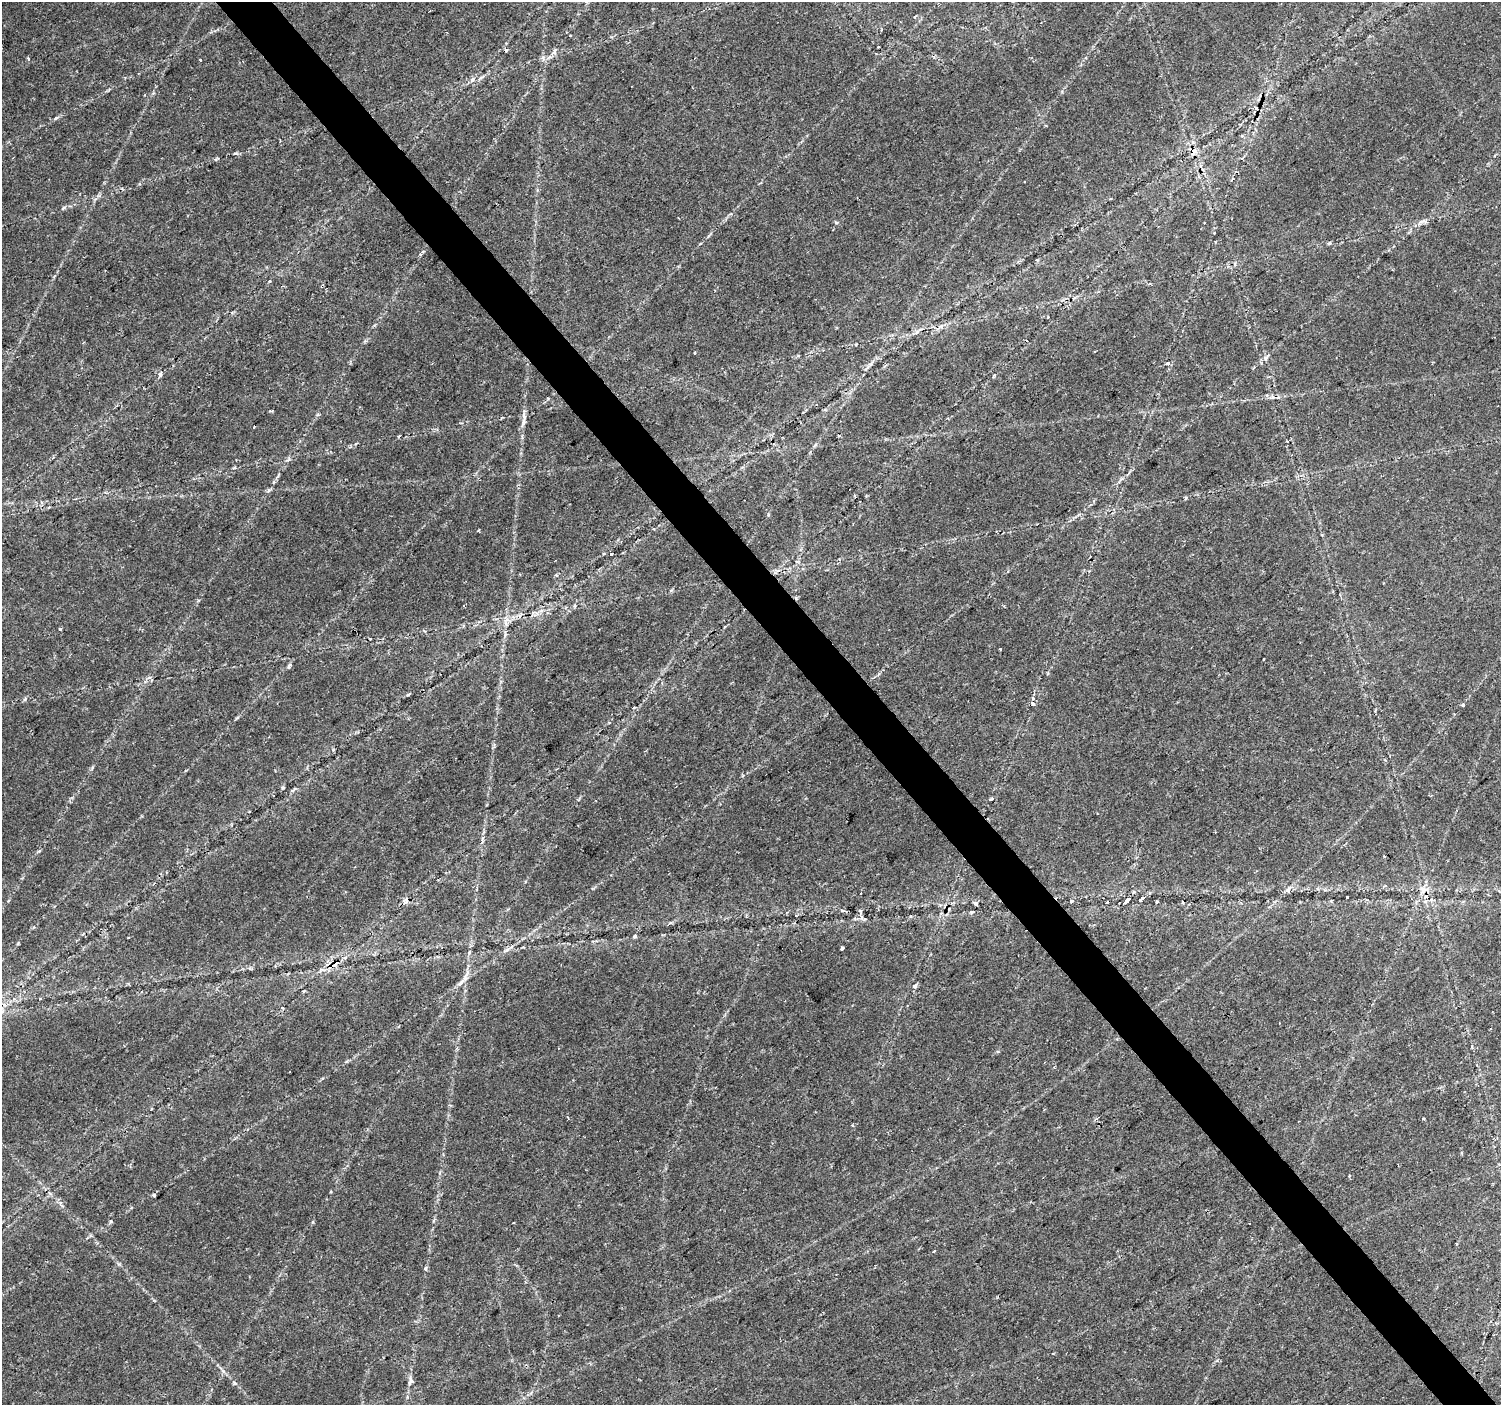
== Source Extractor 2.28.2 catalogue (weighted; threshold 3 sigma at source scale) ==
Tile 6 of 4 x 4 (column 2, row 2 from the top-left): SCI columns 1506-3004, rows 3008-4410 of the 6001 x 5954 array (HDU 1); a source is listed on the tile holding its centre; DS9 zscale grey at full resolution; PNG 1503 x 1407 px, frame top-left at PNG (2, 2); no overlay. Shown black and unused: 4% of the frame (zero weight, under 2 of 3 exposures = <1% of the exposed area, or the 3 px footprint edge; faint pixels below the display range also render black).
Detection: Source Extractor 2.28.2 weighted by HDU 2 'WHT'; one run over the whole footprint, this tile lists its part. Background 0.0351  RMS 0.0034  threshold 0.0151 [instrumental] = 3 sigma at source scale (4.5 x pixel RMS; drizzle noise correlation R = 1.50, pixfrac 1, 0.0396/0.0396 arcsec/px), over >= 5 px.
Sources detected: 76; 12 cosmic-ray / hot-pixel residue — not listed; the other 64 listed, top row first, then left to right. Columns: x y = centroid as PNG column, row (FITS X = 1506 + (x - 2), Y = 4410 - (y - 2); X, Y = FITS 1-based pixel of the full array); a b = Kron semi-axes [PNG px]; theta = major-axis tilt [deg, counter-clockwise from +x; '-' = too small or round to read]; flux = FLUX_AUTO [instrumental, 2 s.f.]
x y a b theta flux
915 16 4 3 - 0.4
554 52 10 5 64 1.1
28 59 4 3 - 1.3
472 80 8 4 54 0.83
1233 178 4 3 - 0.31
1024 182 3 2 - 0.45
63 208 5 4 - 0.48
1421 222 17 4 40 1.6
836 223 5 3 - 0.45
1214 233 3 2 - 0.24
1329 243 5 4 - 0.45
856 344 5 3 - 0.34
1266 358 11 5 53 1.1
1168 363 5 4 - 1
160 374 7 5 -55 0.81
1267 395 5 3 - 0.42
271 411 4 2 - 0.57
524 422 9 6 74 1.1
838 436 3 3 - 0.61
855 495 3 3 - 0.84
1186 498 5 3 - 0.41
611 554 4 3 - 2.5
556 575 4 3 - 0.69
796 598 5 4 - 0.5
464 606 3 2 - 0.68
506 622 13 5 85 1.7
60 629 3 3 - 0.61
370 638 3 2 - 0.29
1000 649 3 2 - 0.35
289 666 7 4 71 0.83
25 699 6 4 47 0.53
1032 704 5 4 - 1.3
1463 705 3 3 - 2
634 707 4 3 - 0.36
1431 795 4 3 - 0.33
992 799 5 3 - 0.51
1384 856 3 2 - 0.33
1347 897 3 3 - 1.3
1141 899 6 3 41 3.4
1127 900 6 3 41 5.6
1072 901 4 3 - 1.2
1157 901 3 3 - 0.6
405 902 9 5 71 1.4
976 904 5 4 - 0.85
860 911 5 3 - 0.43
972 912 6 3 44 0.4
861 917 6 4 -90 0.8
635 936 6 4 44 0.55
842 948 4 3 - 2.3
507 950 7 4 20 0.77
469 953 5 3 - 0.38
335 964 12 6 45 3.4
461 982 15 5 45 1.7
914 986 6 5 - 1.1
282 1008 4 4 - 0.54
1462 1153 4 3 - 0.35
154 1195 3 3 - 4.5
111 1221 5 3 - 0.39
513 1223 3 2 - 0.38
1456 1244 3 2 - 0.37
934 1251 3 3 - 1.1
425 1268 3 3 - 1.2
410 1381 13 6 81 1.4
234 1383 8 5 -44 0.78
Overlapping masked pixels (flux is a lower limit): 3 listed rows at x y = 796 598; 1127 900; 335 964
Unlisted compact peaks at least as high as the median listed source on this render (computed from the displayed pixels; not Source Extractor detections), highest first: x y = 56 118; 235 153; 408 695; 283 788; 313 1222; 216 159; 18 943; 543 57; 223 1371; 269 490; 200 60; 815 445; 768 515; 289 459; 198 600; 671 590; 39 851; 119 1264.